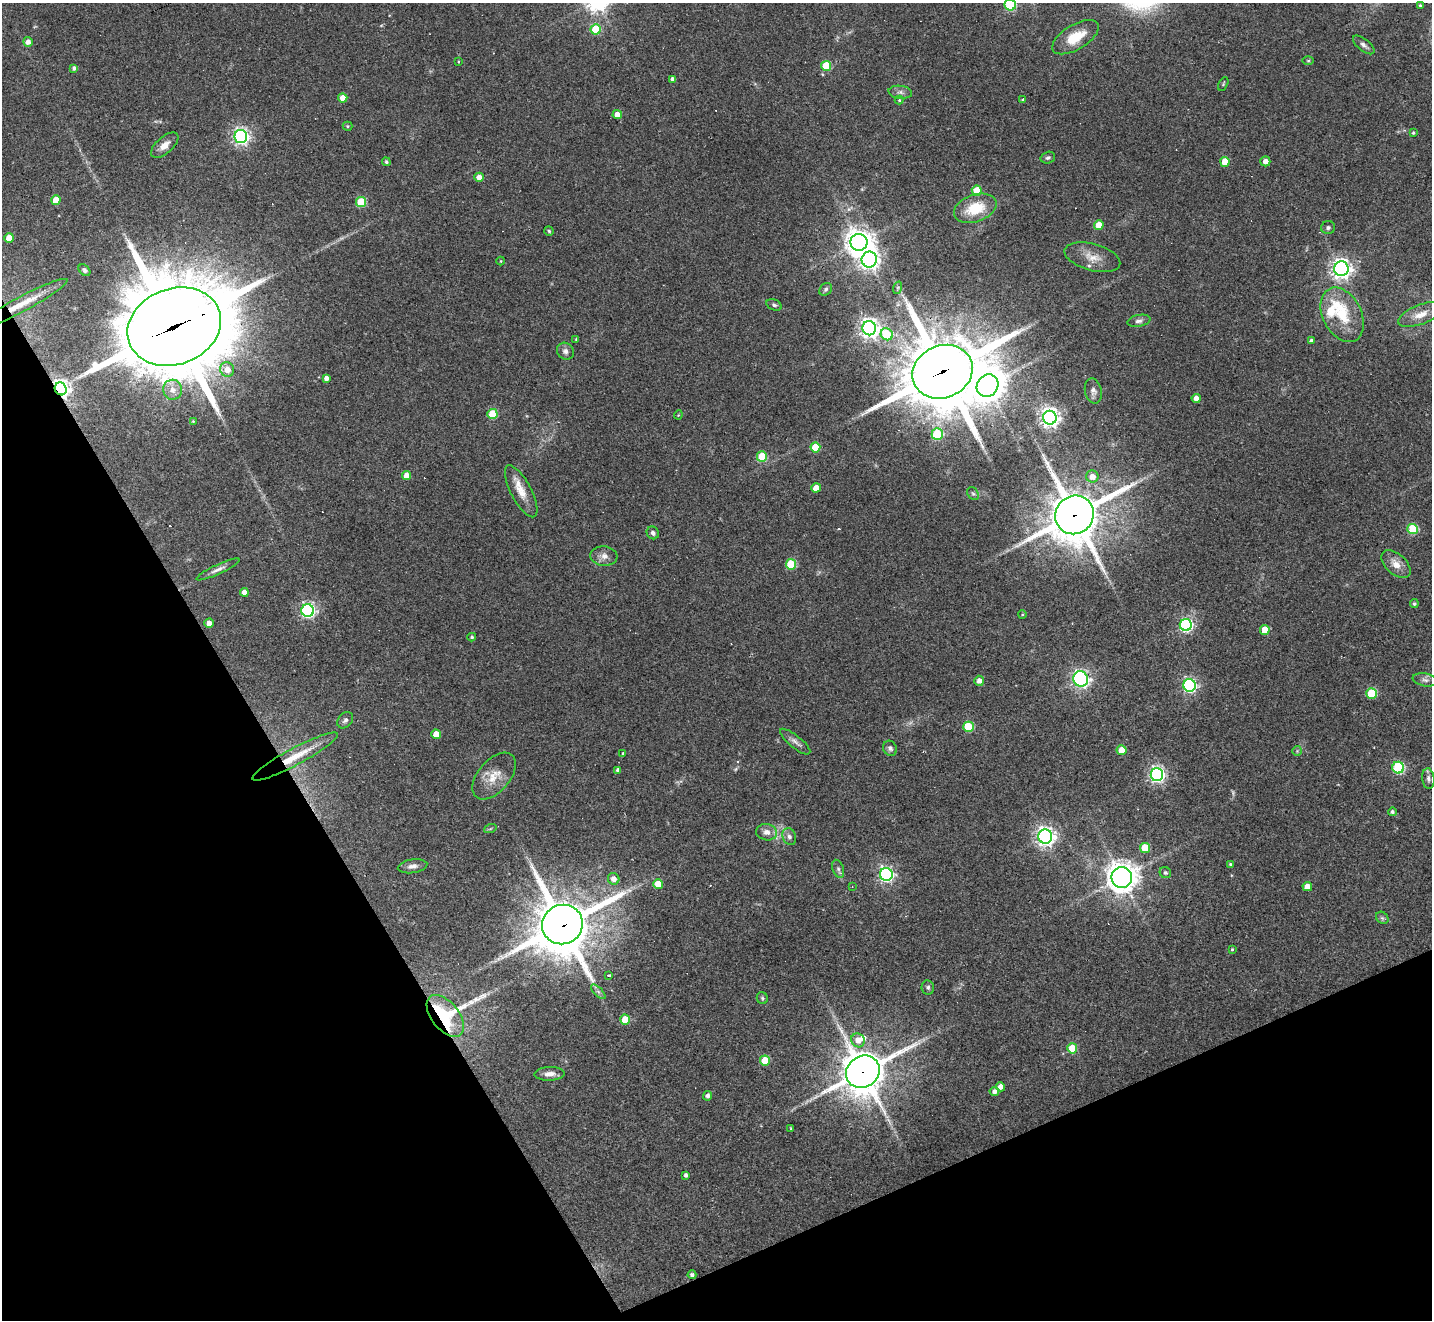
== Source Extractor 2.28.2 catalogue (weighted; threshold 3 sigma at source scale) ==
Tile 14 of 4 x 4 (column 2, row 4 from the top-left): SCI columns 1431-2860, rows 285-1602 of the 5719 x 5707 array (HDU 1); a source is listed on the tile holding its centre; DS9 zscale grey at full resolution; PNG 1434 x 1322 px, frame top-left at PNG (2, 3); each listed source drawn as its Kron ellipse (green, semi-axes under 4 px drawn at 4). Shown black and unused: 25% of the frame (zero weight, under 2 of 3 exposures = <1% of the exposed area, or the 3 px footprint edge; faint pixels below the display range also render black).
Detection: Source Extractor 2.28.2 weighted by HDU 2 'WHT'; one run over the whole footprint, this tile lists its part. Background 0.0432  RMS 0.005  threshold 0.0224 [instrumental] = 3 sigma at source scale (4.5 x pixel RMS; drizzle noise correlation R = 1.50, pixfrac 1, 0.05/0.05 arcsec/px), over >= 5 px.
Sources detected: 170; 5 too faint to see at this stretch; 2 inside a brighter object's white glare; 14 cosmic-ray / hot-pixel residue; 2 long thin detections or spike segments (spike, bleed or trail) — neither listed nor drawn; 4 inside a brighter listed object's ellipse — not listed separately; the other 143 listed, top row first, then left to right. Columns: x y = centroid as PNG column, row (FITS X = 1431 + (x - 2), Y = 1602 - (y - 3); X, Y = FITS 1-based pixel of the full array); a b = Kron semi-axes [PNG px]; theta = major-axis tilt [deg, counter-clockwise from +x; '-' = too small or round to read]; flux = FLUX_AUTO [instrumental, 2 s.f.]
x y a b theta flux
1010 5 6 5 - 47
1420 6 4 4 - 0.87
596 29 5 5 - 24
1075 37 26 12 31 12
28 42 5 5 - 2.9
1364 45 13 6 -39 1.8
1308 61 6 4 0 0.65
458 62 4 2 - 0.38
826 66 5 5 - 21
74 68 4 3 - 1.2
673 79 4 3 - 1.6
1223 84 7 4 61 0.71
900 92 12 6 -6 2.1
343 98 4 4 - 6.5
899 100 4 4 - 0.75
1023 100 3 3 - 0.76
617 115 4 4 - 5.1
347 126 5 4 - 0.64
1413 133 3 3 - 0.61
241 136 6 6 - 180
165 145 17 8 41 4.4
1048 158 7 6 - 1.2
1265 161 5 5 - 3.3
386 162 4 4 - 0.96
1225 162 5 4 - 9.3
479 177 4 4 - 3.8
977 190 5 5 - 13
56 200 4 4 - 7.5
361 202 5 5 - 26
975 208 22 13 20 17
1099 225 5 5 - 9.8
1328 228 7 6 - 1.2
549 231 5 4 - 0.65
9 238 5 4 - 7
859 242 8 8 - 600
1092 257 29 13 -15 7.9
869 259 8 7 - 260
501 261 4 4 - 0.46
1341 269 7 7 - 300
84 270 7 4 -43 1.1
897 288 6 4 71 0.88
826 289 7 5 46 1.1
21 304 52 7 28 13
774 305 8 5 -23 1.1
1421 314 24 9 21 7.2
1342 315 29 19 -63 19
1139 321 11 6 10 1.7
174 327 48 38 21 7400
869 328 7 7 - 290
887 334 6 5 - 23
576 339 4 4 - 0.53
1311 341 4 4 - 1.9
565 351 9 8 - 2.1
227 369 7 7 - 5
942 372 31 26 24 4500
326 378 4 4 - 2.3
987 386 12 10 54 700
61 389 6 6 - 250
173 390 10 9 - 3.8
1093 391 13 8 -77 2.5
1196 398 4 4 - 4.2
492 414 5 5 - 20
678 415 4 3 - 0.45
1050 418 7 6 - 280
193 421 4 4 - 0.54
937 434 5 5 - 42
815 447 5 5 - 17
762 457 5 5 - 23
407 475 4 4 - 5.4
1092 477 6 6 - 4
816 488 4 4 - 6.9
521 491 29 10 -62 8.1
973 494 7 5 -51 0.85
1074 515 20 19 - 2100
1412 529 5 5 - 33
653 533 6 6 - 1.5
604 556 13 9 -6 3.6
791 564 5 5 - 27
1396 564 17 10 -42 5.5
218 569 23 5 25 2.8
244 592 4 4 - 3.6
1414 604 4 4 - 0.82
308 610 6 6 - 130
1022 615 4 3 - 0.38
209 623 4 4 - 4
1186 625 6 6 - 110
1265 630 5 5 - 11
472 637 4 3 - 0.81
1081 679 7 7 - 150
1425 680 12 6 -11 2
979 681 5 5 - 2.7
1189 685 6 6 - 110
1372 693 5 5 - 29
345 720 9 7 47 1.6
968 727 5 5 - 29
436 734 5 4 - 8.2
795 742 19 6 -40 2.5
890 748 8 6 -62 1.4
1122 750 5 5 - 8.7
1297 751 5 5 - 0.61
623 754 3 3 - 1.3
295 756 48 8 28 14
1398 768 6 6 - 57
618 770 4 4 - 1.5
1157 775 6 6 - 150
494 776 27 16 49 9.2
1428 779 10 6 -84 1.7
1392 812 4 4 - 1.2
490 829 6 4 19 0.68
767 832 10 8 -10 3.5
789 837 9 6 -69 2
1045 837 7 7 - 280
1145 848 5 5 - 18
1230 865 4 3 - 1
413 866 15 7 9 2.7
838 869 9 5 -69 1.5
1165 873 6 5 - 1.2
886 874 6 6 - 130
1122 877 10 10 - 660
614 879 6 5 - 3.7
658 884 5 5 - 8.3
852 887 3 2 - 0.31
1307 887 5 4 - 5.7
1382 918 7 5 -45 1
562 925 20 19 - 2900
1232 949 4 3 - 0.57
609 975 3 3 - 11
928 987 7 6 - 1.2
598 992 9 3 -45 1.2
762 998 6 5 - 0.82
445 1016 24 13 -52 20
625 1020 5 4 - 13
858 1040 7 6 - 5
1072 1048 5 5 - 16
765 1061 5 5 - 15
863 1072 17 15 35 1500
550 1074 15 6 2 3.3
1000 1087 4 4 - 3.6
994 1091 4 4 - 2.1
708 1096 5 4 - 1.6
791 1129 3 3 - 0.58
686 1175 4 3 - 1.4
692 1275 4 4 - 1.2
Overlapping masked pixels (flux is a lower limit): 8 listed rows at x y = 174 327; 942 372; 61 389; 1074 515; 295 756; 562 925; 445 1016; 863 1072
Isophote crosses this tile's border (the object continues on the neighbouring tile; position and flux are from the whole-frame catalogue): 1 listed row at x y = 1010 5